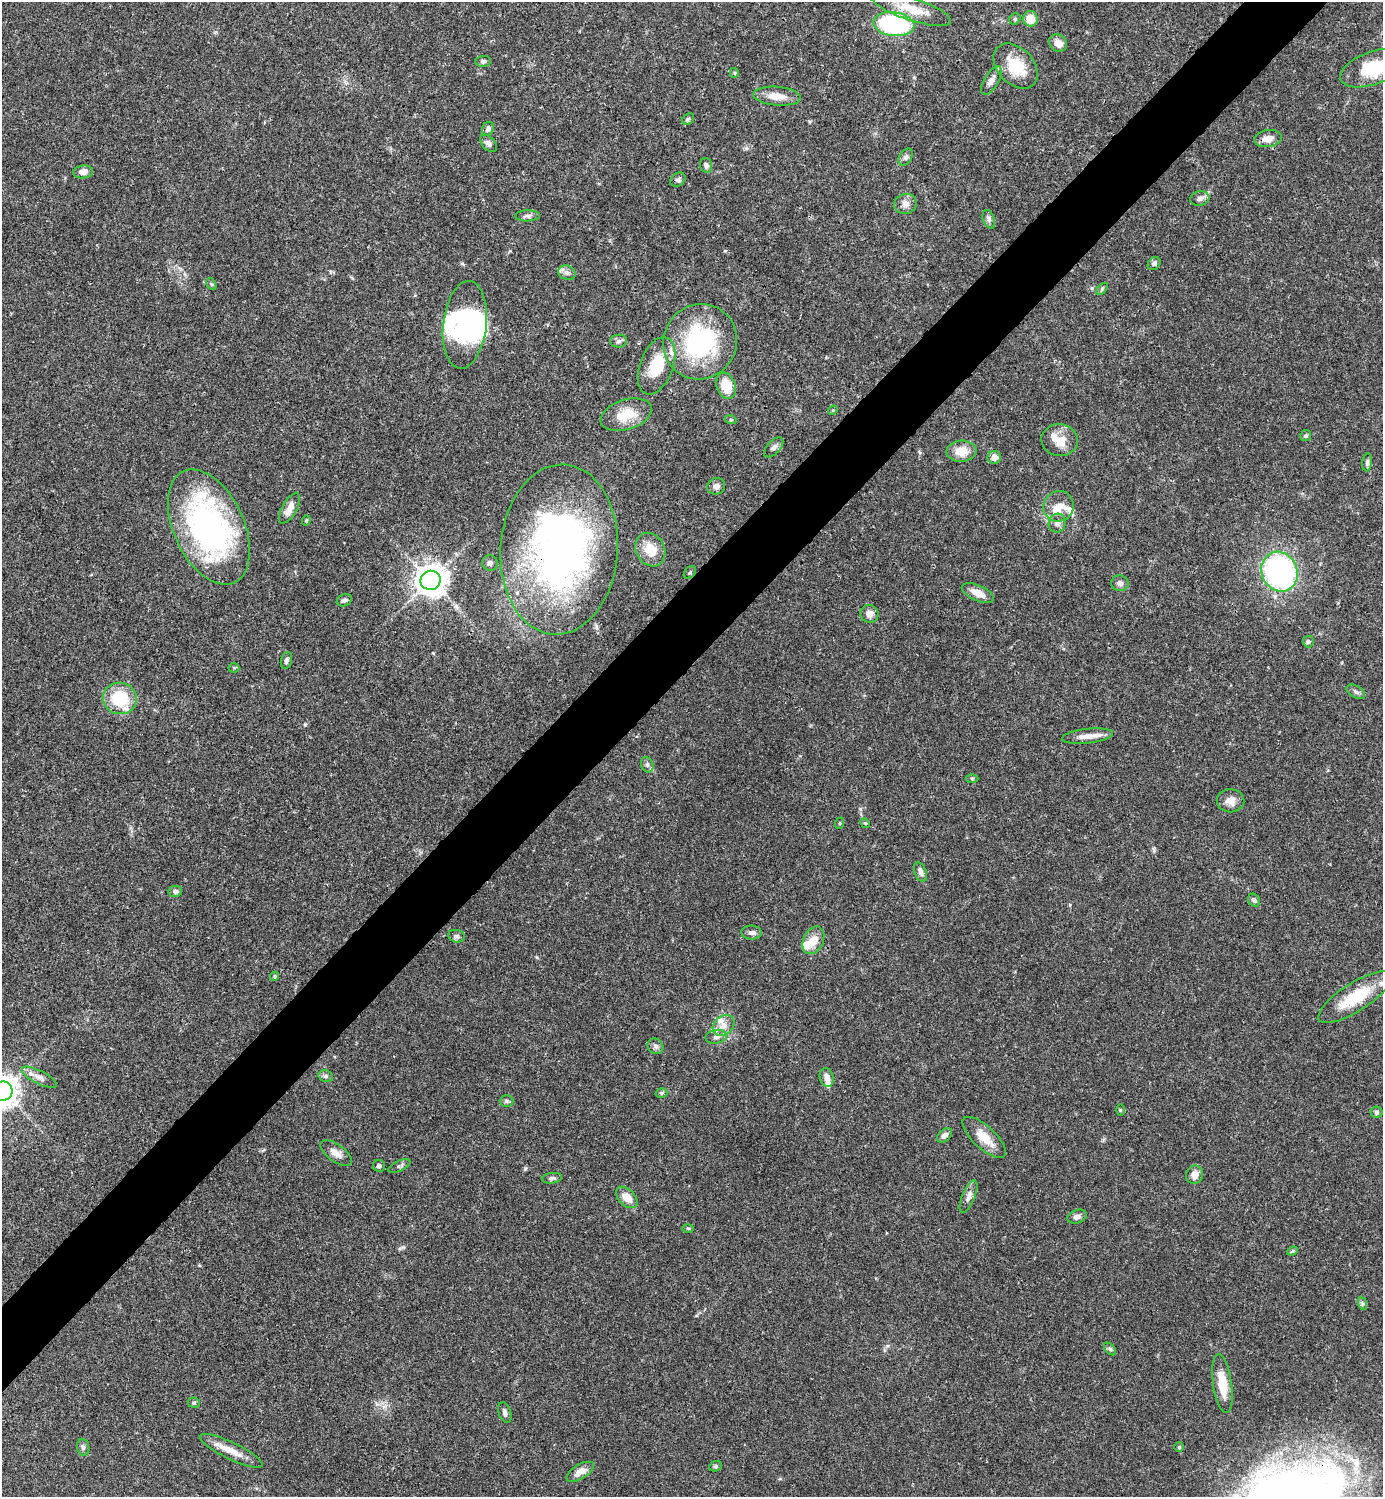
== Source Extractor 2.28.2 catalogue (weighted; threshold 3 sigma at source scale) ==
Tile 10 of 4 x 4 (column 2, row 3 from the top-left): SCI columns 1681-3061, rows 1495-2989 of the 5980 x 5981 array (HDU 1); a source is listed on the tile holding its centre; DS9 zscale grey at full resolution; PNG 1385 x 1499 px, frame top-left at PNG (2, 2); each listed source drawn as its Kron ellipse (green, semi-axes under 4 px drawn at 4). Shown black and unused: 5% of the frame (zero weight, under 3 of 4 exposures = <1% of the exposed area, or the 3 px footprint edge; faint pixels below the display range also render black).
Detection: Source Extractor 2.28.2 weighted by HDU 2 'WHT'; one run over the whole footprint, this tile lists its part. Background 0.0387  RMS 0.0026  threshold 0.0117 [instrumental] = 3 sigma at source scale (4.5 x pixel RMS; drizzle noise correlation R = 1.50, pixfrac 1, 0.05/0.05 arcsec/px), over >= 5 px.
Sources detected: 119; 3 inside a brighter object's white glare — neither listed nor drawn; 7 inside a brighter listed object's ellipse — not listed separately; the other 109 listed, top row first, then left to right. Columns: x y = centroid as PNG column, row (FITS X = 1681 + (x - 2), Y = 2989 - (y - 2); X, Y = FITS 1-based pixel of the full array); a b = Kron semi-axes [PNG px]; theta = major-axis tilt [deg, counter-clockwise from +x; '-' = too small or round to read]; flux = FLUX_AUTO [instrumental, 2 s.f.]
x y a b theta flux
911 9 42 11 -18 6.7
1015 19 6 5 - 0.38
1030 19 8 7 - 4.3
894 24 20 12 -7 36
1058 43 9 8 - 1.9
483 61 7 5 3 0.64
1016 66 26 18 -46 9.1
1374 68 35 16 20 14
734 73 5 4 - 0.35
991 81 16 7 60 1.7
777 96 24 9 -5 3.5
688 119 6 5 - 0.42
488 129 7 5 67 0.76
1268 139 14 8 8 2.3
488 143 10 6 -50 0.96
906 157 9 6 59 0.87
706 165 7 6 - 0.93
83 172 10 6 7 1.7
678 180 8 6 35 0.63
1200 198 10 7 14 1.1
905 204 11 10 - 1.7
528 216 12 5 2 0.9
989 219 10 6 -69 0.81
1154 263 7 5 45 0.69
567 273 9 7 -24 1
211 284 6 4 -58 0.37
1102 289 7 4 46 0.42
465 325 44 21 83 21
619 341 8 6 2 0.82
700 342 38 36 57 34
657 366 30 16 69 9
726 386 13 9 -72 6.1
833 410 5 4 - 0.26
626 415 26 15 18 6.3
731 420 6 3 -18 0.3
1306 436 5 5 - 0.48
1060 440 18 16 -2 4.2
774 447 12 6 46 1
961 451 15 10 3 4
994 457 6 6 - 1.9
1367 462 9 5 86 0.65
716 486 9 8 - 1.2
1059 506 16 15 - 4.1
290 508 17 7 60 2.6
306 520 5 4 - 0.31
1057 523 9 8 - 1.1
209 527 61 35 -65 71
559 550 85 58 86 130
650 550 17 14 -60 5.4
490 563 8 7 - 0.77
690 572 7 5 49 0.44
1280 572 20 18 -65 60
430 580 10 9 - 370
1120 583 9 8 - 1
978 593 17 7 -24 2.9
344 600 8 6 22 0.7
869 614 9 8 - 1.9
1308 642 6 5 - 0.53
286 660 8 5 74 0.73
234 668 5 5 - 0.36
1356 692 10 6 -30 0.83
120 698 17 15 -7 13
1087 736 26 7 6 2.8
647 765 8 6 -68 0.8
972 778 6 4 0 0.35
1230 801 14 11 -1 2.2
840 823 6 3 71 0.26
865 823 5 4 - 0.27
921 872 10 5 -69 1.3
175 891 7 5 9 0.61
1254 900 7 5 -52 0.7
751 932 10 7 1 1
456 936 8 6 -15 0.62
813 940 14 10 65 3.1
275 976 5 4 - 0.4
1355 997 43 14 32 12
723 1025 12 9 39 2.3
716 1037 10 7 11 1.2
655 1046 8 7 - 0.8
326 1076 7 5 -20 0.6
39 1077 19 6 -27 1.7
827 1078 10 6 -74 1.5
3 1091 10 9 - 310
661 1093 6 4 17 0.46
506 1101 7 5 -1 0.56
1121 1110 6 4 90 0.31
1376 1112 6 5 - 0.58
945 1135 9 5 40 1.2
984 1137 28 11 -43 5
336 1153 18 8 -36 2
379 1166 6 6 - 0.6
399 1166 12 5 24 0.71
1195 1175 9 8 - 2.2
552 1178 10 5 8 0.66
627 1197 13 8 -45 2.9
968 1197 17 6 68 1.6
1077 1217 10 6 17 1
688 1228 5 3 - 0.28
1292 1251 5 4 - 0.35
1362 1303 7 4 -72 0.47
1110 1349 7 4 -45 0.52
1222 1384 29 9 -82 6.3
194 1403 6 5 - 0.44
505 1413 10 6 -71 1
83 1447 8 6 -81 0.72
1179 1447 5 4 - 0.34
231 1451 34 8 -26 4.3
715 1466 6 5 - 0.46
580 1472 15 7 31 2.3
Overlapping masked pixels (flux is a lower limit): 1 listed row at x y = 559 550
Isophote crosses this tile's border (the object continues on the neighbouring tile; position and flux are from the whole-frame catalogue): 3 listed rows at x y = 1374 68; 1355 997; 3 1091